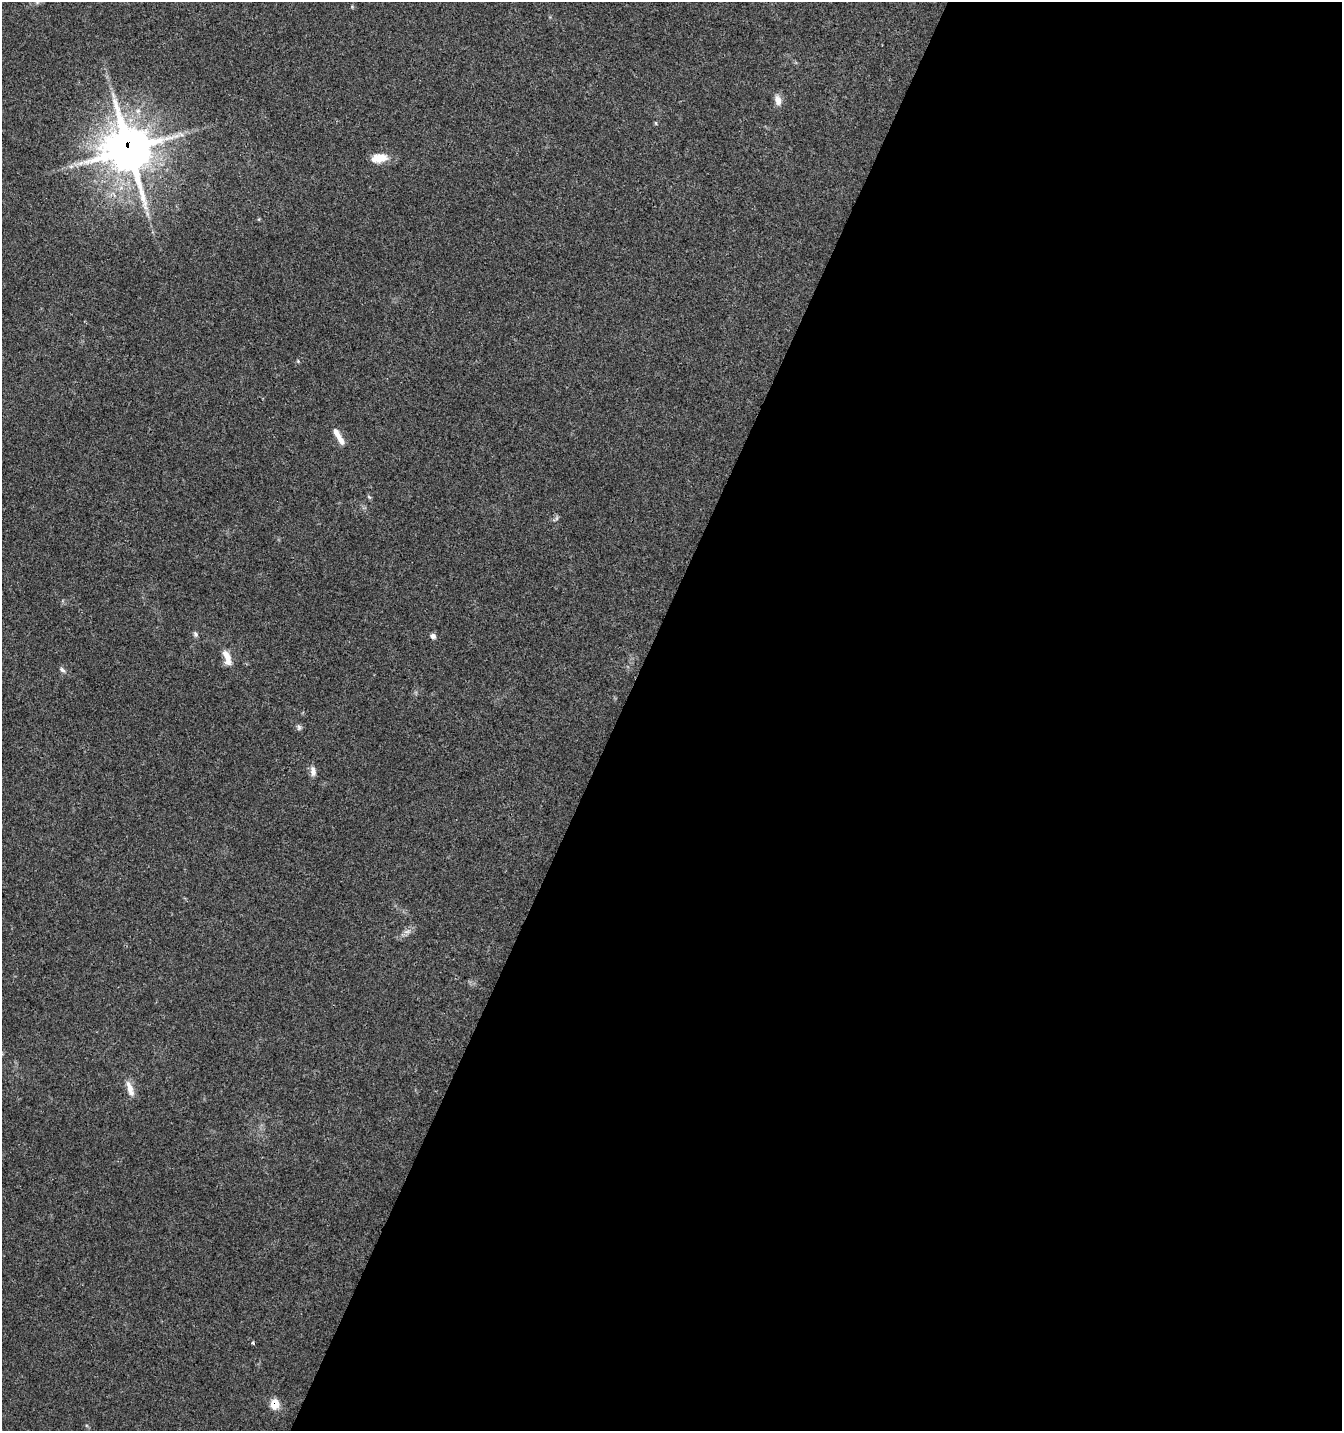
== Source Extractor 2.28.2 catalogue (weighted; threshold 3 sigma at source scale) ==
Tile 12 of 4 x 4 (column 4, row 3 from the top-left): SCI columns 4223-5562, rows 1440-2868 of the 5831 x 5727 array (HDU 1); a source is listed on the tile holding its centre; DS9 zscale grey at full resolution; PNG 1344 x 1433 px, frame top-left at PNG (2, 2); no overlay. Shown black and unused: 54% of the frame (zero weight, under 3 of 4 exposures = <1% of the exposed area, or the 3 px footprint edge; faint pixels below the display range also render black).
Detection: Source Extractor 2.28.2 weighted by HDU 2 'WHT'; one run over the whole footprint, this tile lists its part. Background 0.0438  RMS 0.0034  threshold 0.0155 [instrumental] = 3 sigma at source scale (4.5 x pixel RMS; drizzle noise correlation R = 1.50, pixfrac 1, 0.0396/0.0396 arcsec/px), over >= 5 px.
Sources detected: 19; all 19 listed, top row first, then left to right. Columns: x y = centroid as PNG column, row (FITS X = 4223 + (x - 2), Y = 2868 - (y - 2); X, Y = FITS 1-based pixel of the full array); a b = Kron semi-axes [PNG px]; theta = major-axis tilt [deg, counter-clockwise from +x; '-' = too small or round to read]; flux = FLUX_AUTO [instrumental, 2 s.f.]
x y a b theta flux
113 95 9 5 -64 1.3
778 100 13 8 -78 2.5
181 134 8 4 -37 0.77
129 149 14 13 - 1600
379 158 19 10 7 5.4
71 166 7 4 1 0.89
298 361 5 4 - 0.39
339 436 23 6 -60 3.5
369 497 6 3 -19 0.4
195 634 8 6 -67 0.77
433 636 8 6 -22 1.2
227 657 21 8 -71 4.1
62 670 8 5 -36 0.84
299 727 9 5 -73 0.8
313 771 13 7 -81 1.8
407 932 11 4 11 1.2
130 1089 21 7 -72 3.3
253 1343 4 3 - 0.54
275 1404 10 9 - 5.2
Overlapping masked pixels (flux is a lower limit): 2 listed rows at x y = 129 149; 275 1404